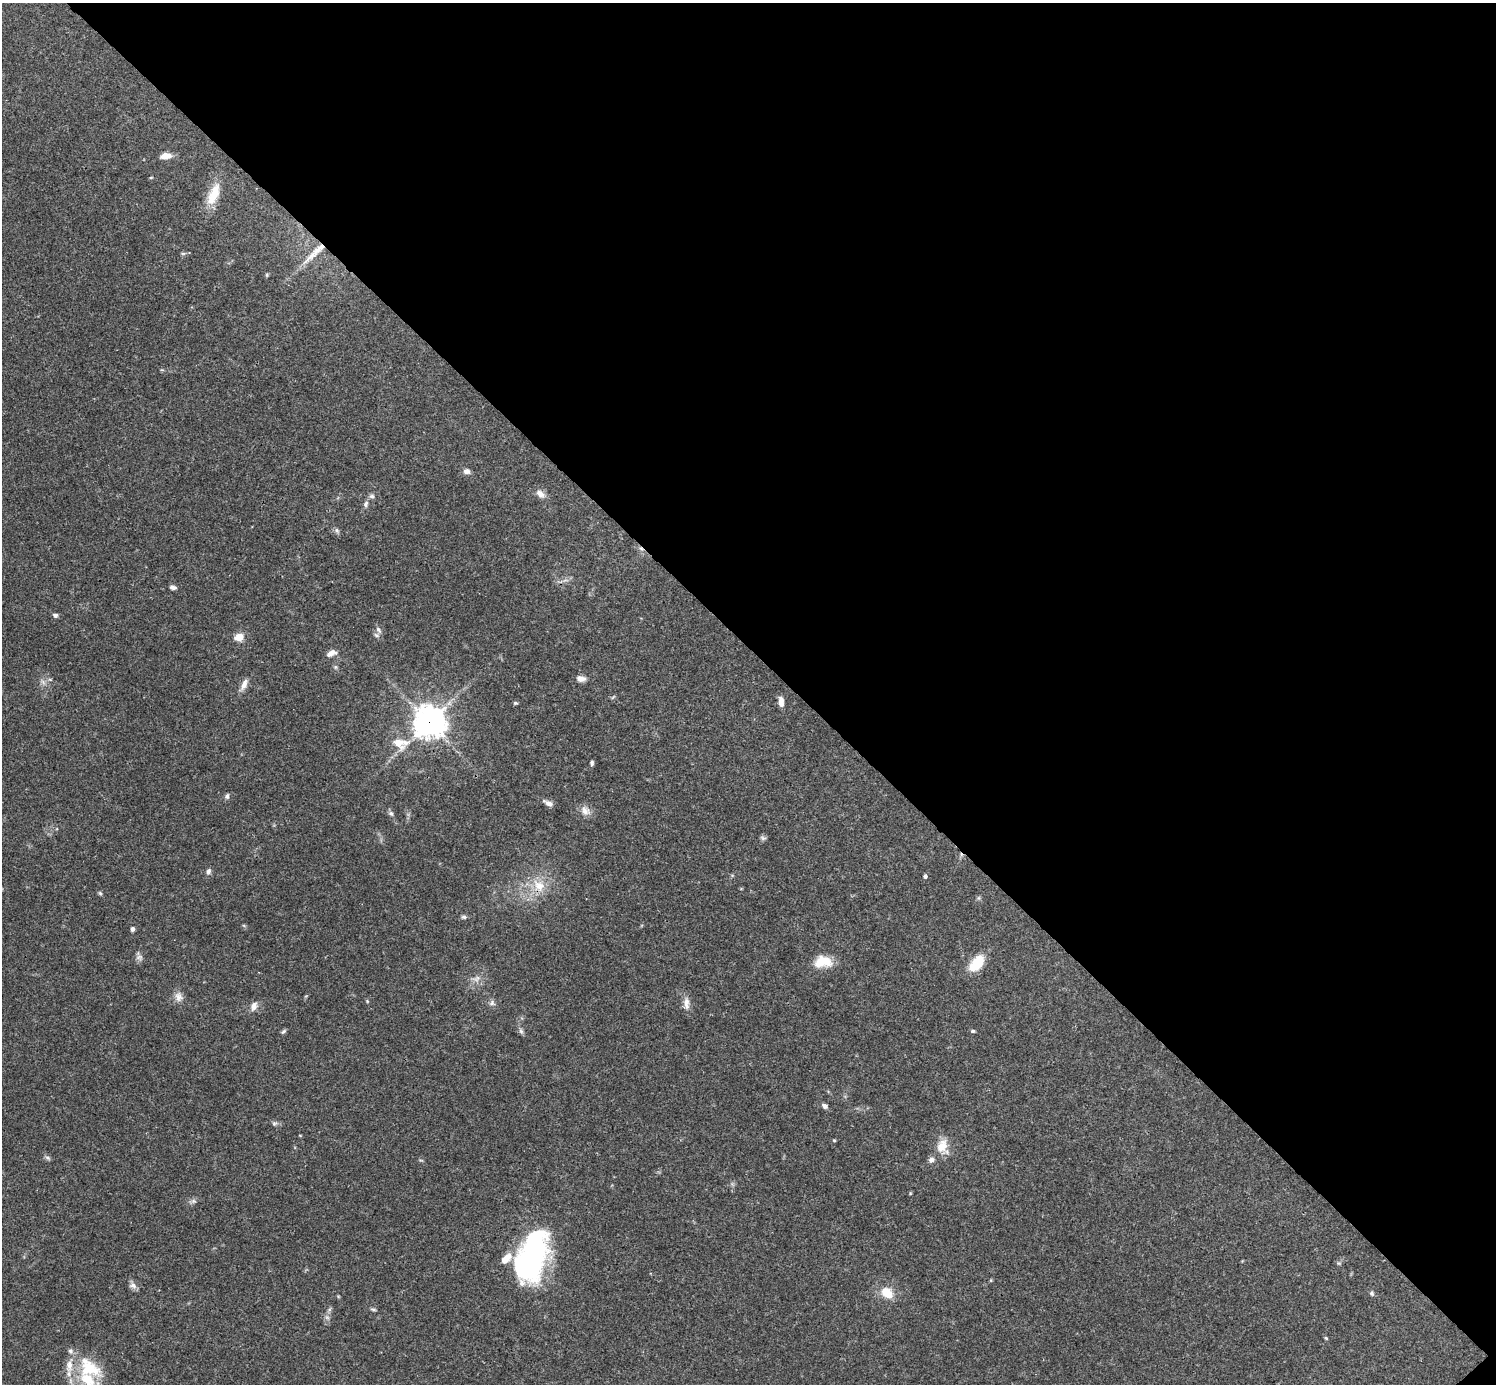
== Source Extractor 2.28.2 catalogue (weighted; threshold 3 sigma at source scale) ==
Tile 8 of 4 x 4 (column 4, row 2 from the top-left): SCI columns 4485-5978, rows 2920-4301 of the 5982 x 5981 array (HDU 1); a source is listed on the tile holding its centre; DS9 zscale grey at full resolution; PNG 1498 x 1386 px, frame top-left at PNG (2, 3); no overlay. Shown black and unused: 47% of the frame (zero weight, under 3 of 4 exposures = <1% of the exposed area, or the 3 px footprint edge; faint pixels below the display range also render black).
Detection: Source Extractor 2.28.2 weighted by HDU 2 'WHT'; one run over the whole footprint, this tile lists its part. Background 0.0411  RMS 0.0027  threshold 0.012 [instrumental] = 3 sigma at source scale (4.5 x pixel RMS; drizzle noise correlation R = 1.50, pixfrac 1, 0.05/0.05 arcsec/px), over >= 5 px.
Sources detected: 70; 1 inside a brighter object's white glare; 1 cosmic-ray / hot-pixel residue — not listed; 8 inside a brighter listed object's ellipse — not listed separately; the other 60 listed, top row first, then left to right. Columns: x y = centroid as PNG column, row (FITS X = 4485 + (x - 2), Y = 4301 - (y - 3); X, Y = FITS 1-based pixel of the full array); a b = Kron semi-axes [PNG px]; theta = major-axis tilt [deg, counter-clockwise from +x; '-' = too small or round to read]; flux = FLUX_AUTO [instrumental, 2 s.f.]
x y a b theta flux
165 156 12 7 7 2.3
214 194 31 12 67 5.9
318 249 52 7 43 5.9
183 253 6 4 0 0.41
267 275 5 3 - 0.27
467 471 9 7 -8 1
540 494 13 8 -32 1.7
372 496 7 6 - 0.71
366 504 9 6 65 0.86
337 530 8 5 -70 0.58
173 587 7 5 -13 0.92
55 615 7 5 -12 0.6
378 630 10 6 -58 0.82
239 637 9 7 16 3.1
331 653 13 7 25 1.6
335 667 6 4 -90 0.43
50 679 6 4 -1 0.36
581 679 10 6 -10 1.7
244 685 16 7 64 1.8
781 702 11 6 -85 1.7
515 703 5 4 - 0.38
429 722 11 11 - 340
398 743 17 10 -44 4.1
592 763 6 4 85 0.53
227 796 8 5 83 0.57
548 803 12 6 -28 1.4
585 811 14 11 -44 2
391 813 6 6 - 0.69
763 838 9 5 -20 0.57
208 871 7 6 - 0.86
732 875 6 3 -19 0.28
925 876 4 4 - 0.64
539 885 18 15 -35 5.5
100 893 6 5 - 0.39
464 917 7 5 -1 0.56
132 929 6 5 - 0.62
139 957 10 7 -7 0.93
826 961 21 12 -37 4.1
977 963 21 11 51 6.9
476 979 12 7 34 1.5
179 997 13 10 -75 1.8
492 1003 8 7 - 0.84
686 1003 18 7 -88 1.8
254 1006 14 8 71 1.5
284 1031 8 4 37 0.47
521 1031 7 6 - 0.65
973 1031 6 4 -13 0.4
825 1106 8 5 -38 0.82
274 1124 7 5 17 0.56
834 1140 4 4 - 0.28
942 1146 20 15 -88 4.2
48 1158 8 4 -28 0.55
193 1201 7 6 - 0.69
532 1255 54 27 72 58
133 1285 10 8 -23 1.2
887 1293 17 12 -35 4.4
1371 1293 6 5 - 0.52
373 1309 7 4 -1 0.44
1326 1338 6 4 -45 0.3
88 1380 37 22 -71 14
Overlapping masked pixels (flux is a lower limit): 2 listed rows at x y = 318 249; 429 722
Isophote crosses this tile's border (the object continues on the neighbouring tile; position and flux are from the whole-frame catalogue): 1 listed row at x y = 88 1380